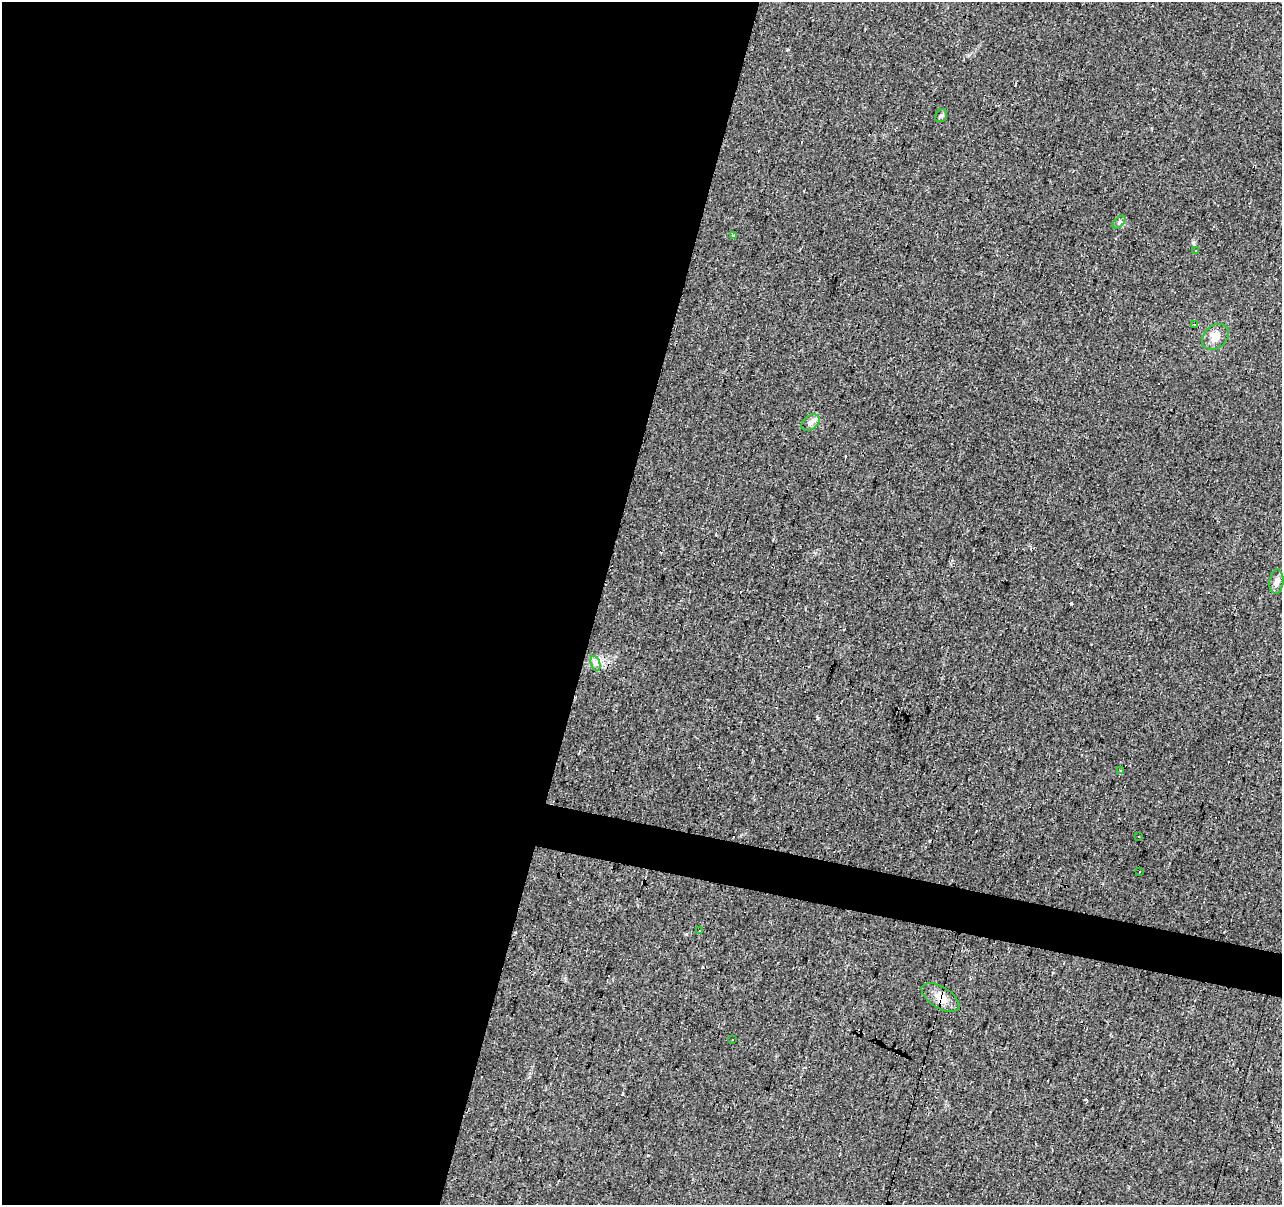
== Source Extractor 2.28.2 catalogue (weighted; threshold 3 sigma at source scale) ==
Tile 5 of 4 x 4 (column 1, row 2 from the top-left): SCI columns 5-1284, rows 2685-3887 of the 5124 x 5307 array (HDU 1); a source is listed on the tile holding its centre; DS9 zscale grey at full resolution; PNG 1284 x 1207 px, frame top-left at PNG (2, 2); each listed source drawn as its Kron ellipse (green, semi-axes under 4 px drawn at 4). Shown black and unused: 49% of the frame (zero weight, under 2 of 3 exposures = <1% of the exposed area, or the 3 px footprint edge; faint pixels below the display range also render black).
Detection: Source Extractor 2.28.2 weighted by HDU 2 'WHT'; one run over the whole footprint, this tile lists its part. Background 0.033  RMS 0.0074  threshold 0.0335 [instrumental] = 3 sigma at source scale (4.5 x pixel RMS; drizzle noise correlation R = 1.50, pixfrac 1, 0.0396/0.0396 arcsec/px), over >= 5 px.
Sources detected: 23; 8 cosmic-ray / hot-pixel residue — neither listed nor drawn; the other 15 listed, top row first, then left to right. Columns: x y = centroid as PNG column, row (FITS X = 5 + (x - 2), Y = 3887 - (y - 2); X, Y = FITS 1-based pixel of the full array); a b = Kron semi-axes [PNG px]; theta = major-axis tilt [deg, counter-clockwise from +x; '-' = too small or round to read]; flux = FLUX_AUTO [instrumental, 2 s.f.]
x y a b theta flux
941 116 7 5 57 1.5
1119 222 8 4 45 1.5
733 236 3 3 - 3
1195 251 3 3 - 1
1195 324 3 2 - 0.57
1216 337 15 11 39 7.4
810 423 10 7 38 3
1276 582 12 7 84 3.8
596 664 8 4 -72 2.3
1121 770 4 3 - 0.94
1139 836 3 3 - 1.8
1140 871 3 2 - 0.88
700 930 3 2 - 0.98
940 998 21 10 -32 9.1
732 1039 3 3 - 1.2
Overlapping masked pixels (flux is a lower limit): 1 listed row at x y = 940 998
Unlisted compact peaks at least as high as the median listed source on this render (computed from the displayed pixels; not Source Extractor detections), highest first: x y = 1193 243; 686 934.